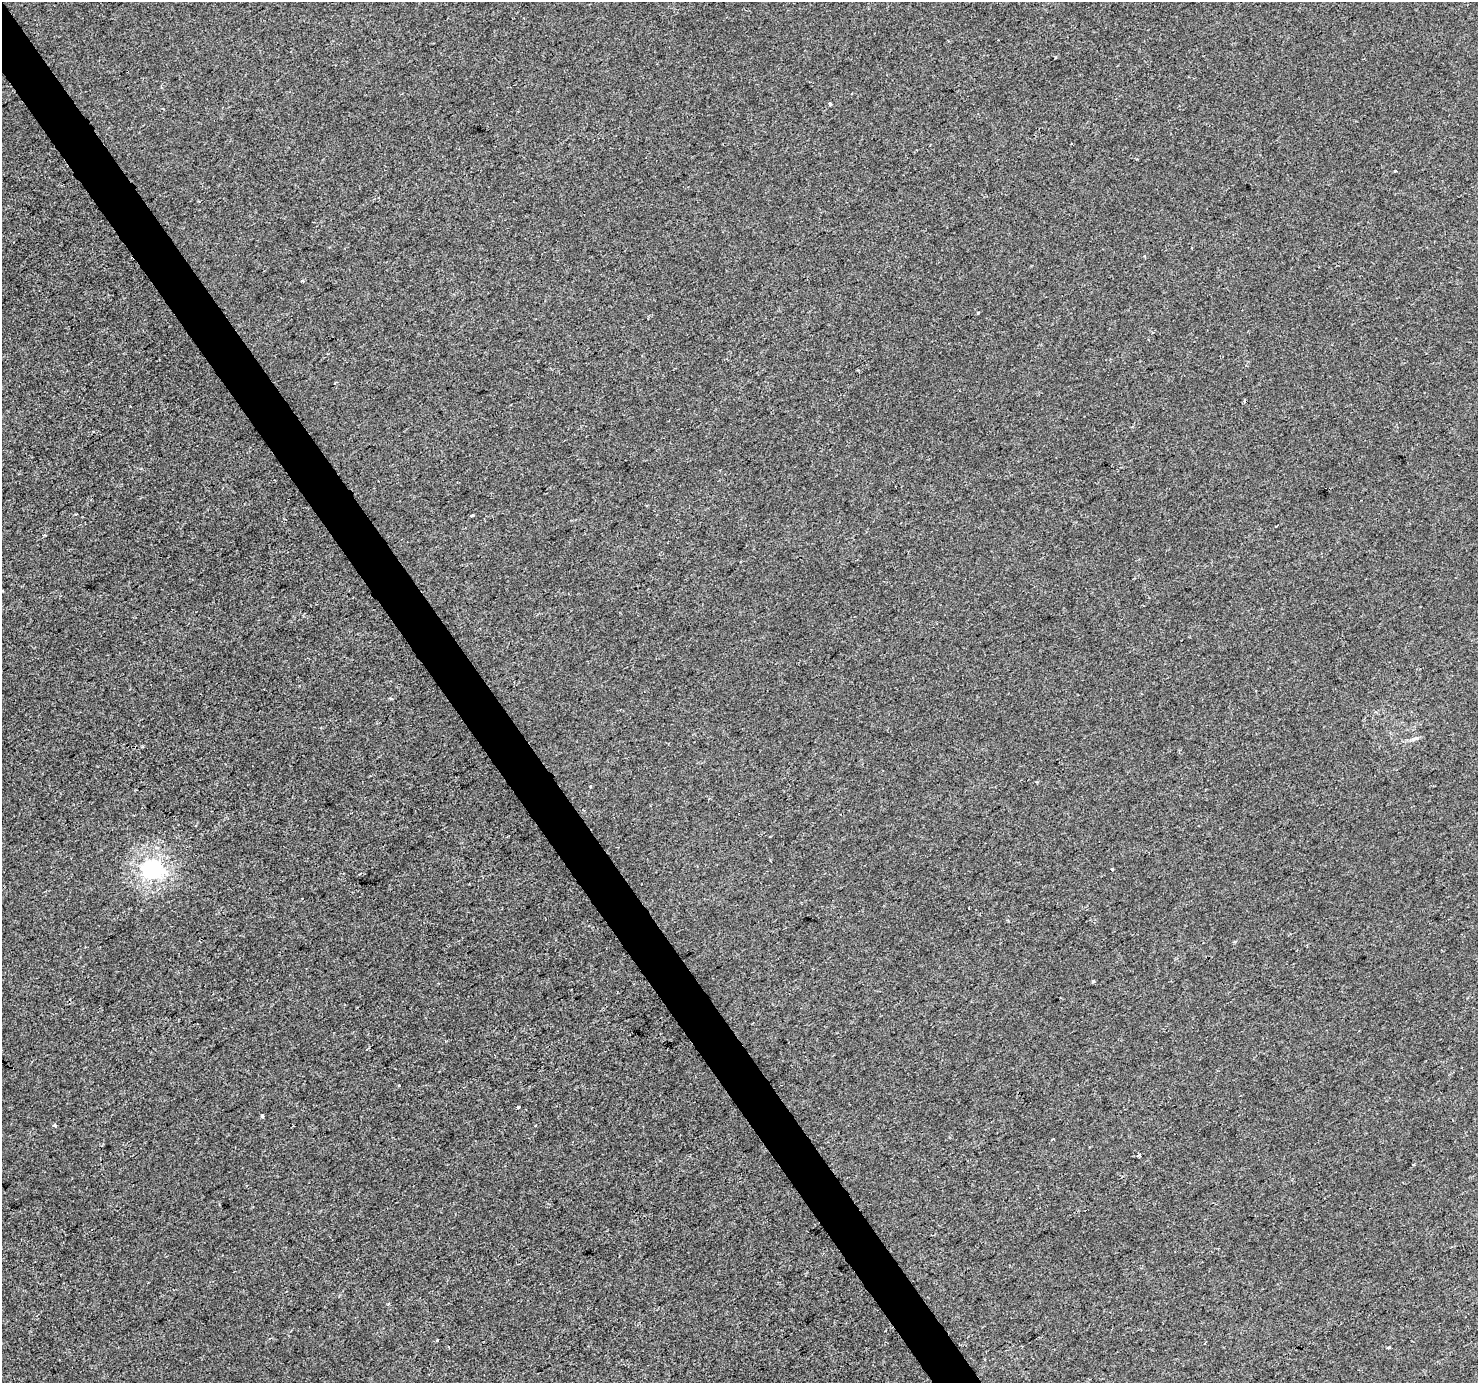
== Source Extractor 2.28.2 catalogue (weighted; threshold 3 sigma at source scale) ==
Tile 11 of 4 x 4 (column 3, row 3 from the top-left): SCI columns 2957-4432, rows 1563-2943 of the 5908 x 5824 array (HDU 1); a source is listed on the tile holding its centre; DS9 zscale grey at full resolution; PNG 1480 x 1385 px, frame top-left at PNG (2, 2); no overlay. Shown black and unused: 3% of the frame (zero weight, under 2 of 3 exposures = <1% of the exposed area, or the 3 px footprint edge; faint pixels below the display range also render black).
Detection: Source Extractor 2.28.2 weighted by HDU 2 'WHT'; one run over the whole footprint, this tile lists its part. Background -1.21e-04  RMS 0.0042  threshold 0.0188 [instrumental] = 3 sigma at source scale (4.5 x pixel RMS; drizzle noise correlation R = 1.50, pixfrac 1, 0.0396/0.0396 arcsec/px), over >= 5 px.
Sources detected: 21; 1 cosmic-ray / hot-pixel residue — not listed; the other 20 listed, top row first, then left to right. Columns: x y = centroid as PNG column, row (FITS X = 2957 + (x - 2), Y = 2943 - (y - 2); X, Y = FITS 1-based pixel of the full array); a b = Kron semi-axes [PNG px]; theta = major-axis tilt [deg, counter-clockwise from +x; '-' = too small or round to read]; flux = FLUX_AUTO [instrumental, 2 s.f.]
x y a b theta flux
830 104 3 3 - 1.6
1395 171 3 3 - 0.58
301 281 4 3 - 0.41
978 313 3 2 - 0.85
472 515 3 3 - 2.7
391 699 5 3 - 0.44
1414 739 11 5 19 1.4
591 786 3 3 - 0.57
152 869 7 6 - 180
1112 869 3 3 - 3.1
1093 981 5 3 - 0.44
399 1085 3 2 - 0.71
518 1107 4 3 - 1.2
262 1116 3 3 - 0.9
54 1125 3 3 - 1.2
1053 1139 3 2 - 0.51
1139 1155 5 3 - 2.9
1413 1164 3 2 - 0.6
437 1340 3 2 - 0.34
1389 1347 3 3 - 2